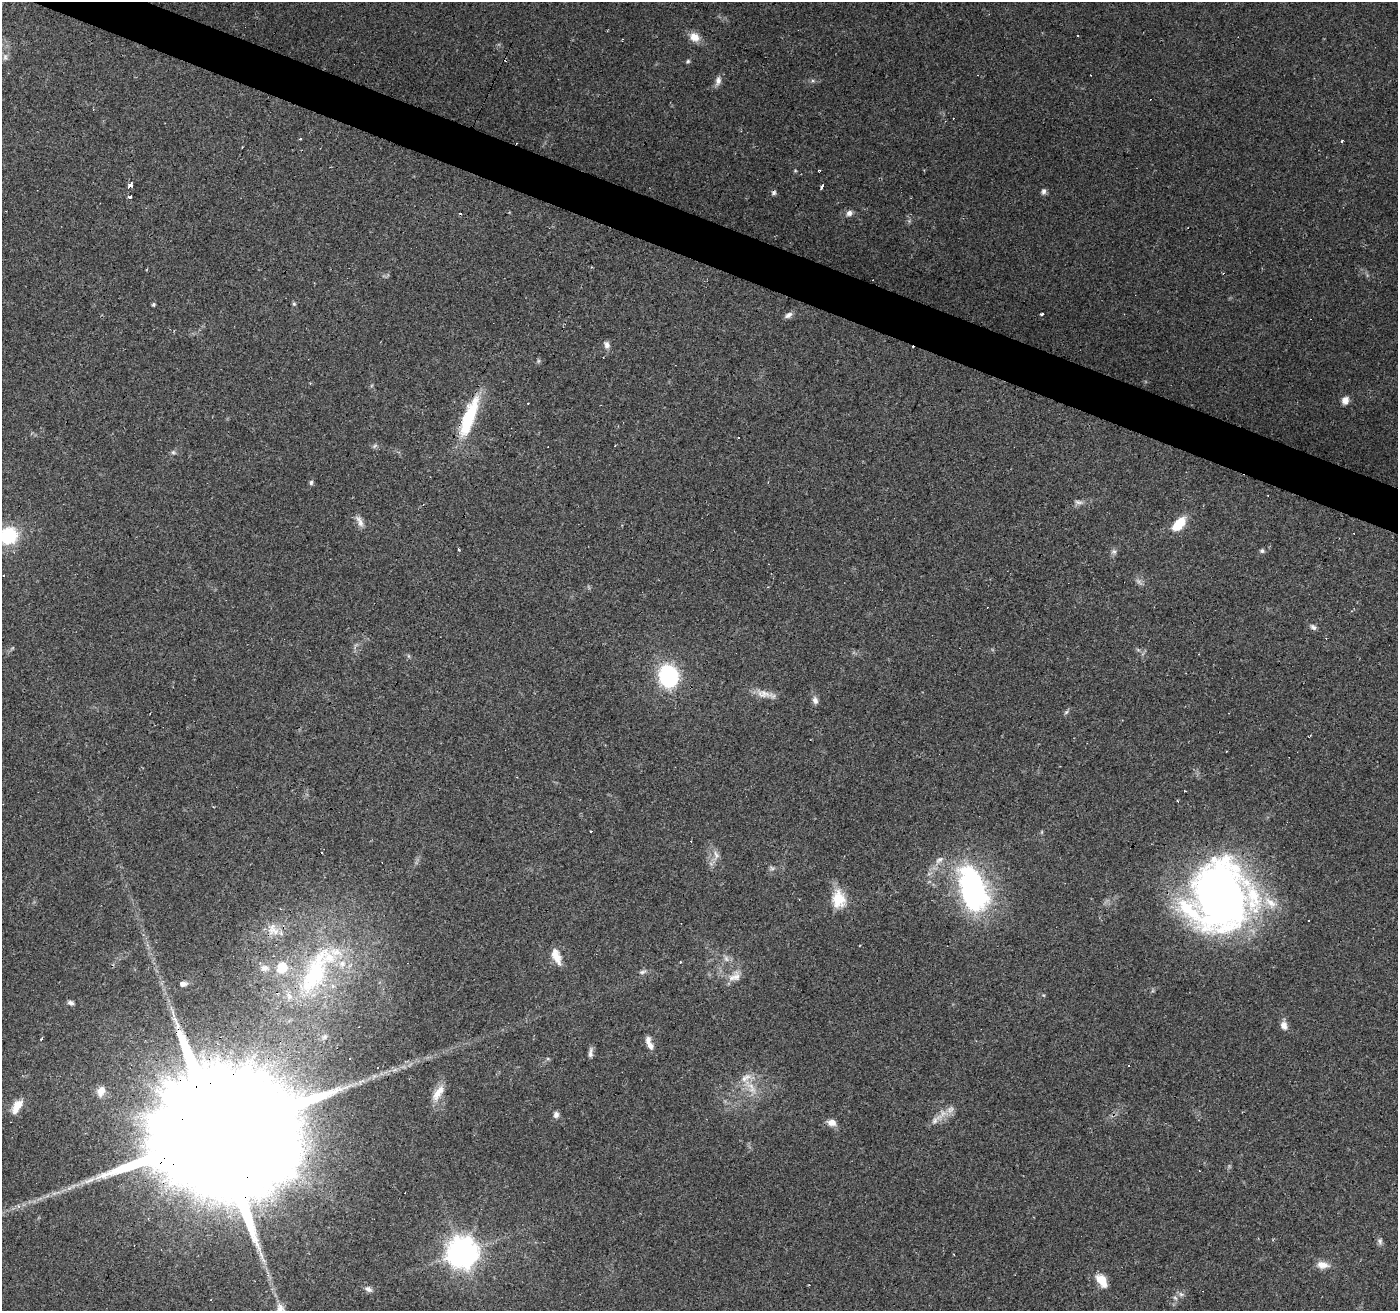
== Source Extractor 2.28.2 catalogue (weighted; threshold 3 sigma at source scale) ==
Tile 11 of 4 x 4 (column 3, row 3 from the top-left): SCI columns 2791-4186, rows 1514-2822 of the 5584 x 5711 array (HDU 1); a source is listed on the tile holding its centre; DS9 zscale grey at full resolution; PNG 1400 x 1313 px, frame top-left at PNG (2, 2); no overlay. Shown black and unused: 3% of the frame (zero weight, under 2 of 3 exposures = <1% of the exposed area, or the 3 px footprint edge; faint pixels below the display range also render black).
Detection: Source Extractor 2.28.2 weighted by HDU 2 'WHT'; one run over the whole footprint, this tile lists its part. Background 0.114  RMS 0.0065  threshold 0.029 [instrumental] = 3 sigma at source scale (4.5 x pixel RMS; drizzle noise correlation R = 1.50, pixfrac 1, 0.0396/0.0396 arcsec/px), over >= 5 px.
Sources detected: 105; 4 too faint to see at this stretch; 24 cosmic-ray / hot-pixel residue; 1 long thin detection or spike segment (spike, bleed or trail) — not listed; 6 inside a brighter listed object's ellipse — not listed separately; the other 70 listed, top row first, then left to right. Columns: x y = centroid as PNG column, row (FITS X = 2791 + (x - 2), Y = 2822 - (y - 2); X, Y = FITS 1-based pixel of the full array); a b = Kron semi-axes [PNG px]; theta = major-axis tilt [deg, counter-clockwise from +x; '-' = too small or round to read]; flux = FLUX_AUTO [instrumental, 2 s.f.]
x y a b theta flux
1078 36 3 2 - 0.75
694 37 12 10 -31 6.9
5 57 10 6 -90 2.3
688 61 5 5 - 0.93
718 81 13 7 80 3.3
300 139 3 2 - 0.84
1342 141 3 2 - 0.94
130 185 4 3 - 16
822 187 4 3 - 3.3
1043 191 8 6 85 2
774 192 7 6 - 1.4
130 197 4 3 - 2.6
849 213 8 7 - 2.6
294 304 6 5 - 0.9
154 305 5 4 - 0.88
1042 314 4 3 - 3.8
788 315 10 6 30 2.8
607 345 10 7 -76 2.7
1345 400 9 7 66 4
469 418 54 12 69 38
375 446 7 4 46 1.2
173 452 6 5 - 1.3
311 482 7 5 86 1.3
1078 502 12 5 -12 2.2
360 522 18 6 -62 3.8
1179 524 17 9 49 15
8 536 16 15 - 38
1262 551 5 5 - 1.3
1114 552 8 5 7 1.6
1313 627 10 6 -44 2
668 676 17 14 -78 73
763 694 21 10 -12 7.2
815 700 10 7 -74 2.7
1185 791 3 2 - 0.72
591 831 3 3 - 1.9
716 854 12 6 -76 3.2
939 860 13 7 36 3.6
772 868 7 5 -30 1.3
972 888 45 24 -75 150
1220 896 72 59 -87 380
838 899 22 17 -85 15
556 956 20 9 -68 7.7
680 962 3 2 - 0.53
282 968 6 6 - 31
642 972 11 5 15 1.8
314 976 67 30 61 83
736 977 15 10 80 5.5
183 984 8 6 0 2.6
1043 995 6 3 -17 0.67
71 1003 8 5 -14 1.9
1284 1025 11 9 -80 3.8
650 1046 11 8 -54 3.2
590 1053 14 5 81 2.5
1129 1065 3 3 - 2.7
378 1068 3 3 - 1.4
745 1078 15 8 42 5.6
101 1091 14 10 72 5.9
438 1093 24 9 57 8.5
17 1106 20 9 60 8.3
556 1115 8 6 86 2.4
935 1120 20 7 43 5.6
832 1123 11 7 -13 4.6
220 1129 88 28 65 68000
1380 1241 9 7 -72 1.9
462 1252 10 10 - 970
1322 1265 16 9 -5 5.9
1101 1280 17 10 -54 9.6
369 1289 12 7 -32 2.6
1181 1294 7 6 - 1.8
279 1310 21 15 63 9.7
Overlapping masked pixels (flux is a lower limit): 2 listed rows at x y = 469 418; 220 1129
Isophote crosses this tile's border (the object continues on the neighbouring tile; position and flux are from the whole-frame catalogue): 2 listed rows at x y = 8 536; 279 1310